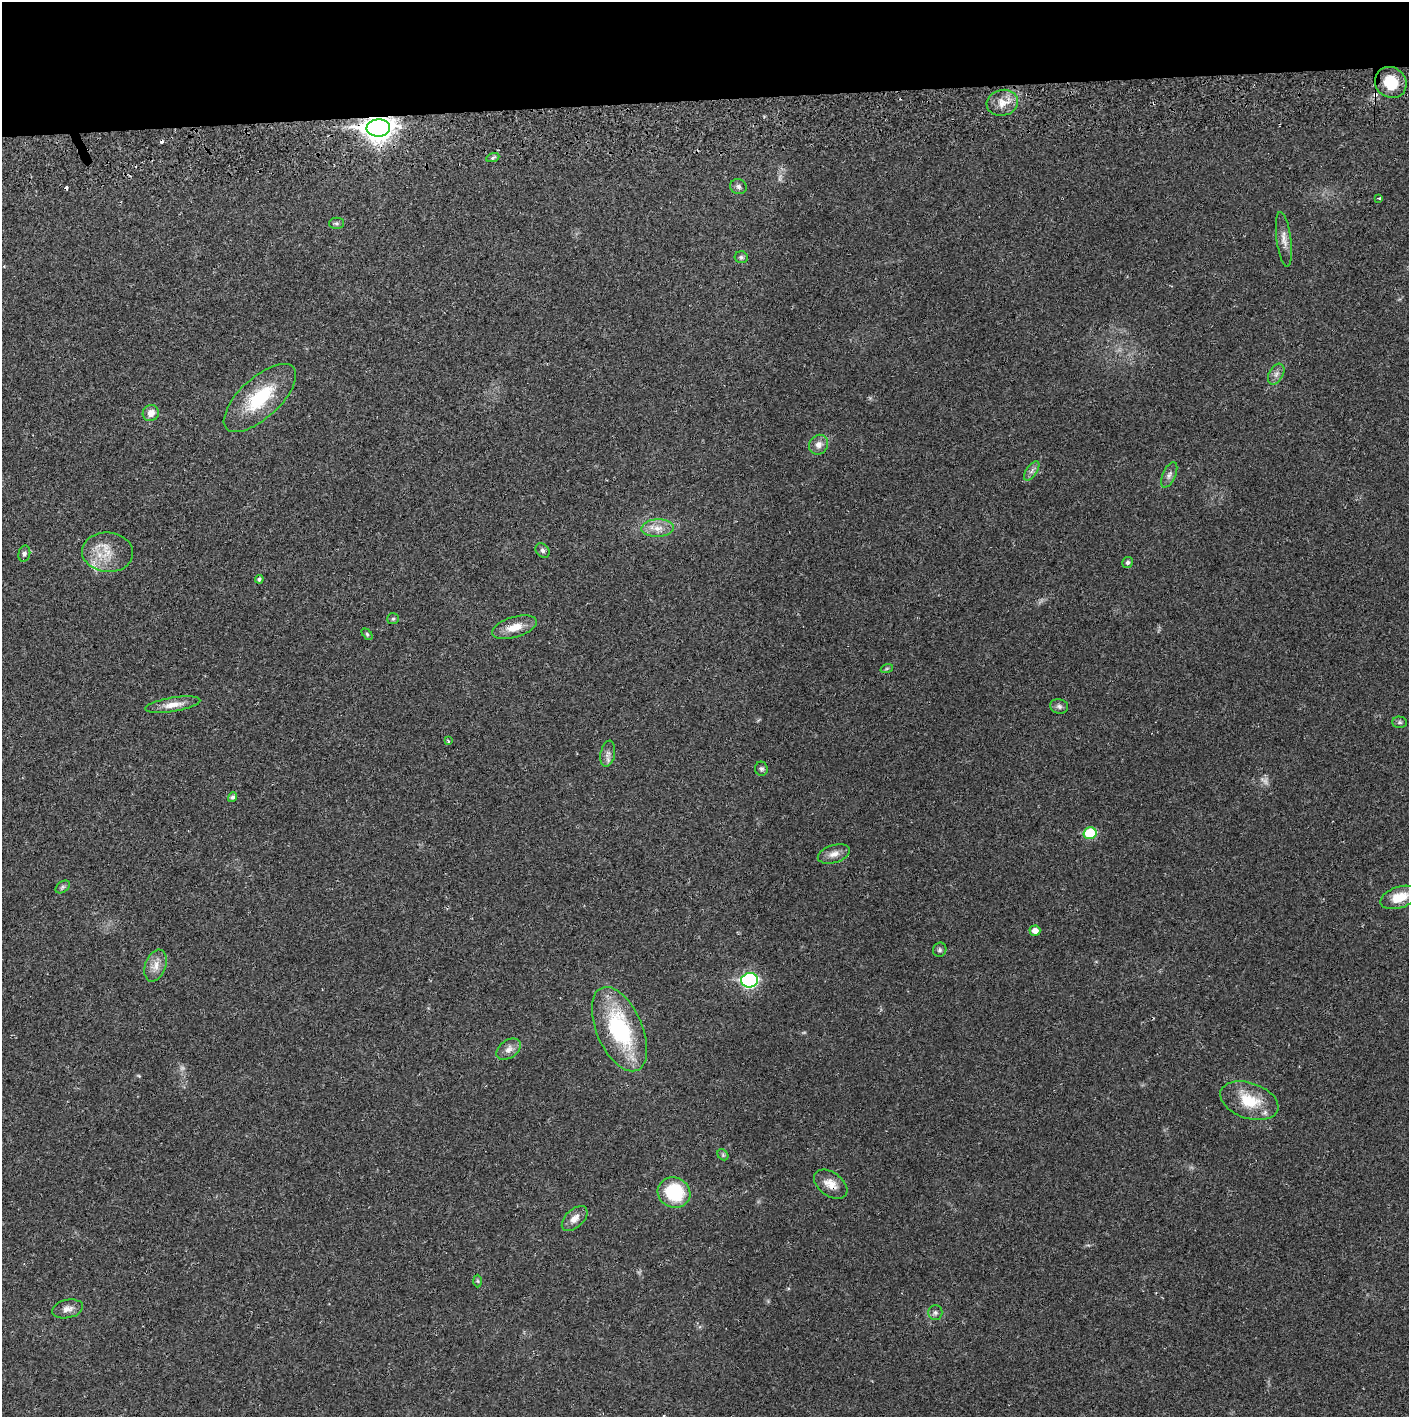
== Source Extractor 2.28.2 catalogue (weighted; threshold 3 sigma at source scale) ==
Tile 2 of 3 x 3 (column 2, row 1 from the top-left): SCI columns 1411-2817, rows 2887-4301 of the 4230 x 4359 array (HDU 1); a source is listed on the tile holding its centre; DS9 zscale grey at full resolution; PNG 1411 x 1419 px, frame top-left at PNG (2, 2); each listed source drawn as its Kron ellipse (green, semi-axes under 4 px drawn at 4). Shown black and unused: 7% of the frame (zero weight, under 2 of 3 exposures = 3% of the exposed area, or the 3 px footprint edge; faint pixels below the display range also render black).
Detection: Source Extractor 2.28.2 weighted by HDU 2 'WHT'; one run over the whole footprint, this tile lists its part. Background 0.0216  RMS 0.0034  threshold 0.0155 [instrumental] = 3 sigma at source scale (4.5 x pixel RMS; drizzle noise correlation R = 1.50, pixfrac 1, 0.05/0.05 arcsec/px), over >= 5 px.
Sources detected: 56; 2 too faint to see at this stretch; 2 cosmic-ray / hot-pixel residue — neither listed nor drawn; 2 inside a brighter listed object's ellipse — not listed separately; the other 50 listed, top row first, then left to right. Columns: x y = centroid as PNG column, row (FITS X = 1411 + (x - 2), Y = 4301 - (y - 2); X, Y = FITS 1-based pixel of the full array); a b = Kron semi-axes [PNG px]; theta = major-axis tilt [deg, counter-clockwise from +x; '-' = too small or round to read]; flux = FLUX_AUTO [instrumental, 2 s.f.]
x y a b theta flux
1391 82 16 15 - 8.5
1002 103 16 13 14 4.3
378 128 12 8 3 340
493 157 7 4 20 0.64
738 186 8 7 - 1.2
1379 198 4 3 - 0.45
336 223 7 5 0 0.74
1284 239 27 7 -83 2.8
741 257 6 6 - 0.68
1276 374 11 7 60 1.5
260 398 45 20 43 19
151 413 8 8 - 2.6
819 445 10 9 - 2.1
1032 471 11 5 55 1.2
1169 475 14 6 66 1.5
658 528 16 9 3 3.5
543 550 8 6 -47 0.89
108 552 25 19 -5 8.1
24 554 8 5 75 0.91
1128 562 5 5 - 0.84
259 579 4 4 - 0.73
393 619 6 5 - 0.56
514 627 23 10 17 5.2
367 634 6 4 -46 0.47
887 668 6 4 19 0.47
173 705 28 7 9 3.8
1059 706 9 7 -12 1.1
1400 722 7 5 -1 0.7
448 741 4 3 - 0.34
608 754 13 7 79 1.7
761 769 7 6 - 0.8
233 797 5 4 - 0.89
1090 833 6 6 - 14
834 854 16 9 17 2.5
63 887 8 5 36 0.71
1399 897 19 10 19 7.6
1035 931 5 5 - 2.5
940 950 7 6 - 0.74
155 966 16 10 70 3.4
750 980 8 7 - 58
619 1029 45 23 -67 35
509 1049 13 9 35 2.3
1249 1101 30 17 -19 11
723 1155 6 4 -47 0.55
831 1184 19 11 -36 4.1
674 1193 17 15 -27 20
575 1218 15 9 44 2.8
478 1281 6 4 -88 0.46
68 1309 16 9 12 2.3
935 1313 7 7 - 0.98
Overlapping masked pixels (flux is a lower limit): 2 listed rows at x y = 378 128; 831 1184